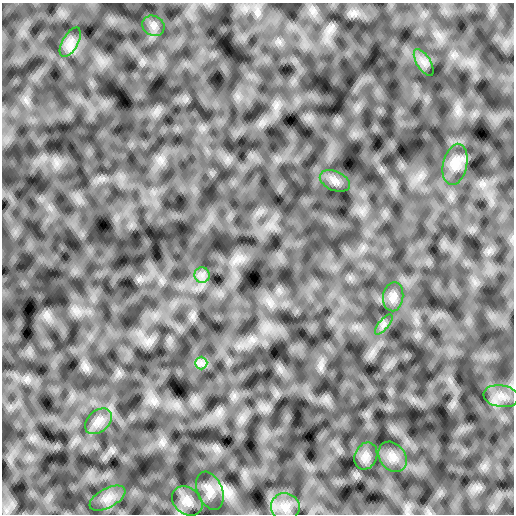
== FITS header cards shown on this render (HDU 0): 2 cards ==
NAXIS1  =                  512 /
NAXIS2  =                  512 /

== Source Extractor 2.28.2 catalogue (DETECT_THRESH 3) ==
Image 512 x 512 px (HDU 0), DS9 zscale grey, 1 PNG px = 1 image px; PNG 516 x 516 px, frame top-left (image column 1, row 512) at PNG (2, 3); each listed source drawn as its Kron ellipse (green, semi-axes under 4 px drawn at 4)
Background 8.50e-08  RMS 2.6e-06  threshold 7.76e-06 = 3 sigma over >= 5 px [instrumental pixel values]
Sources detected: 17; all 17 listed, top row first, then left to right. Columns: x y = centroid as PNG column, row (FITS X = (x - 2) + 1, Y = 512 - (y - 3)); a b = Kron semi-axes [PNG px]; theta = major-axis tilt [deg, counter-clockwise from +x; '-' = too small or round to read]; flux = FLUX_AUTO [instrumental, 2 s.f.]
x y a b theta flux
153 26 11 10 - 8.5e-04
70 42 16 7 60 1.3e-03
424 63 15 7 -58 1.1e-03
455 164 21 12 77 2.0e-03
335 181 16 9 -24 1.1e-03
202 275 8 7 - 8.8e-04
393 297 15 10 82 1.1e-03
384 324 12 5 50 6.9e-04
201 363 6 6 - 5.9e-04
501 396 18 11 -8 2.2e-03
98 421 15 10 41 1.5e-03
366 456 14 11 66 1.1e-03
393 457 16 13 -52 1.7e-03
210 491 20 12 -69 1.9e-03
107 498 20 9 28 1.9e-03
187 501 17 13 -40 1.8e-03
285 507 14 13 - 2.0e-03